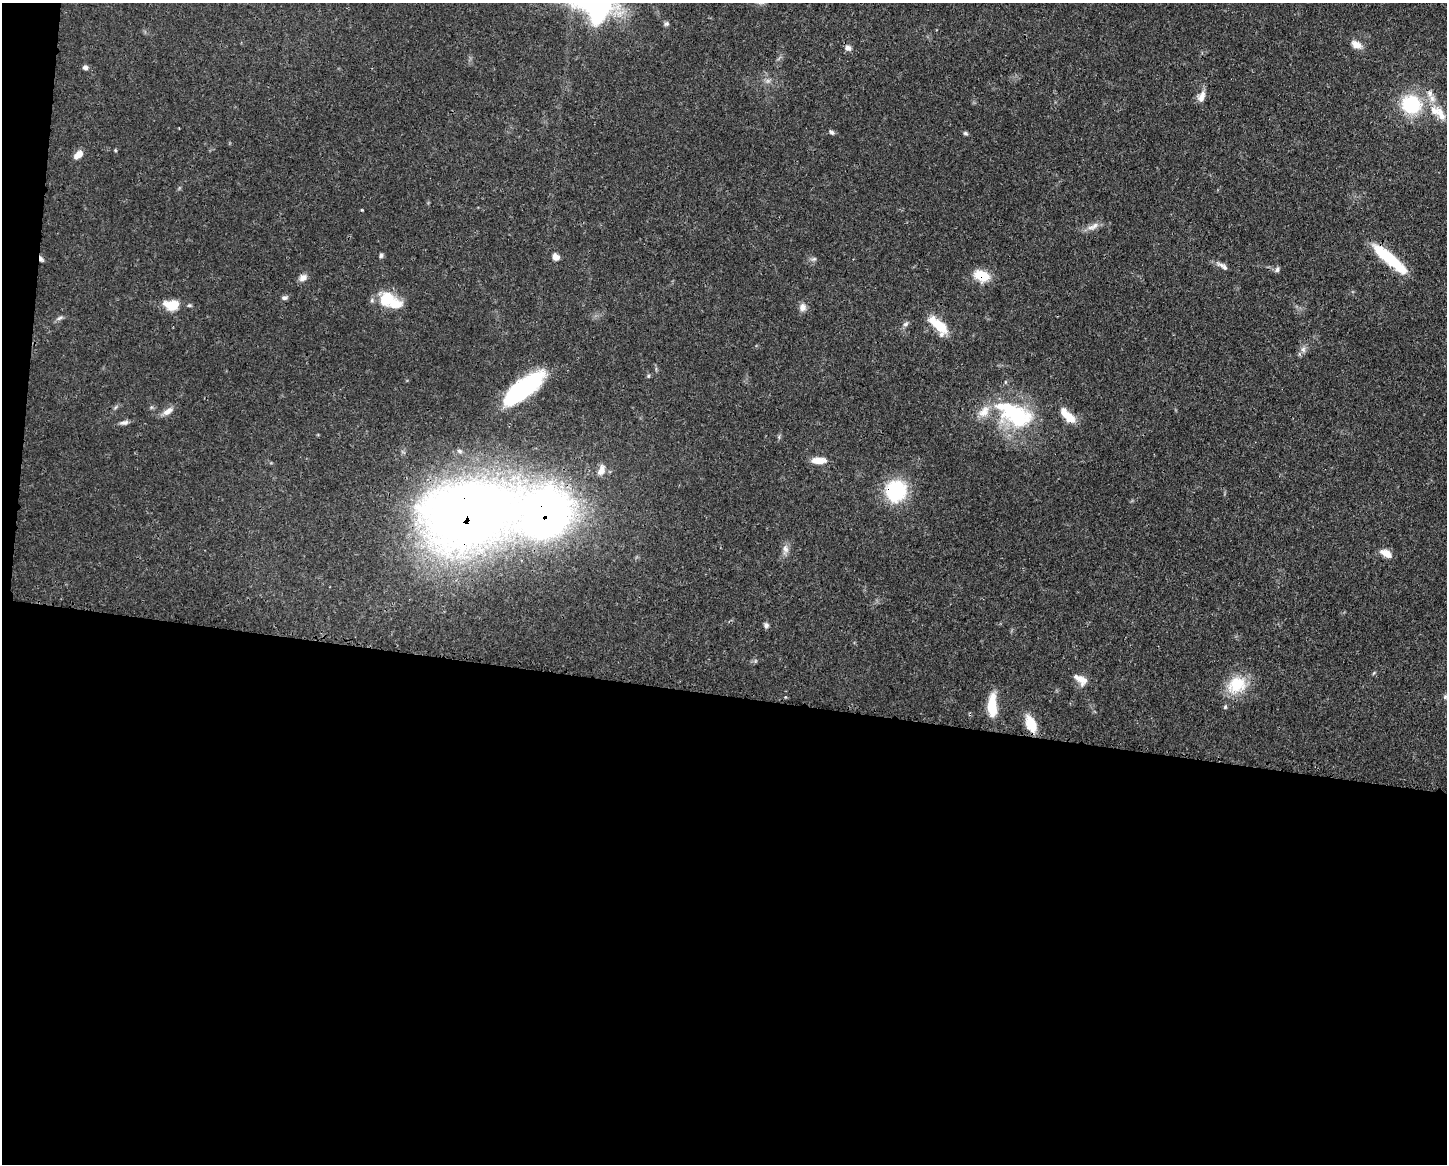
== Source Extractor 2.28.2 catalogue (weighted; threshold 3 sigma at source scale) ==
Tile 10 of 3 x 4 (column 1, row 4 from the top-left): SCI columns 112-1556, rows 3-1164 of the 4670 x 4656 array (HDU 1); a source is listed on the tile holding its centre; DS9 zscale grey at full resolution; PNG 1449 x 1166 px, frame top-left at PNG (2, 3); no overlay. Shown black and unused: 42% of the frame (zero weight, under 3 of 4 exposures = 1% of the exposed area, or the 3 px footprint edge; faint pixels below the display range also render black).
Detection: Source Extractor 2.28.2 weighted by HDU 2 'WHT'; one run over the whole footprint, this tile lists its part. Background 0.0589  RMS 0.0034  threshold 0.0152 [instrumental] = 3 sigma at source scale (4.5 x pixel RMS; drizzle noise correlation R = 1.50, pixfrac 1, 0.05/0.05 arcsec/px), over >= 5 px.
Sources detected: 58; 1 inside a brighter object's white glare — not listed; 7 inside a brighter listed object's ellipse — not listed separately; the other 50 listed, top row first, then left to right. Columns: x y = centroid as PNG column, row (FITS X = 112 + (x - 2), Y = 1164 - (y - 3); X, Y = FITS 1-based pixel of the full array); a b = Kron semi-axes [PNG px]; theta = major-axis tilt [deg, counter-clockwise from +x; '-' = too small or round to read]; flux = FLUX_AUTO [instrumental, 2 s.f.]
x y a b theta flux
596 9 41 29 -45 48
666 24 7 6 - 0.72
1356 45 15 9 -30 2.8
848 48 8 7 - 1.5
85 67 7 6 - 0.98
1201 97 15 9 66 2.6
1411 104 25 23 -20 20
1440 114 22 10 -62 4.7
831 132 8 5 -45 0.68
965 133 7 5 -17 0.57
115 150 5 3 - 0.32
78 155 11 7 40 2.8
362 210 3 2 - 0.3
1093 226 19 7 24 2.4
381 255 7 5 86 0.67
556 257 8 7 - 2.1
41 259 8 4 -67 0.9
1390 259 44 10 -40 18
1223 266 16 6 -33 1.6
1277 270 7 5 74 0.83
982 276 18 11 -21 7.8
303 277 11 8 34 1.8
284 298 8 5 7 0.87
388 299 21 19 28 10
172 305 16 11 2 7.6
802 307 11 8 84 1.8
60 318 9 5 27 0.91
906 324 9 5 27 0.81
938 325 24 10 -43 9.8
1303 349 8 6 90 1.3
648 376 5 5 - 0.46
523 388 45 15 38 37
168 411 15 8 33 2.4
1017 417 35 27 5 26
1069 418 15 9 -43 5.5
124 423 12 5 8 1.2
459 451 7 5 -27 0.74
819 460 17 7 -1 4
601 470 14 8 66 2.5
896 491 24 23 - 21
468 515 66 43 12 490
785 549 12 8 -75 1.8
1386 553 13 7 -28 3.5
766 625 7 6 - 0.94
1081 679 20 10 -34 3.4
1236 685 25 19 28 11
1445 697 5 5 - 0.54
992 706 25 9 -90 9.6
1225 707 5 5 - 0.44
1031 724 19 10 -66 7.2
Overlapping masked pixels (flux is a lower limit): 5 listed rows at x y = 41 259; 1390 259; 982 276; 896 491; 468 515
Isophote crosses this tile's border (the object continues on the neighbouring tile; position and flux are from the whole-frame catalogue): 1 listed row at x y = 596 9